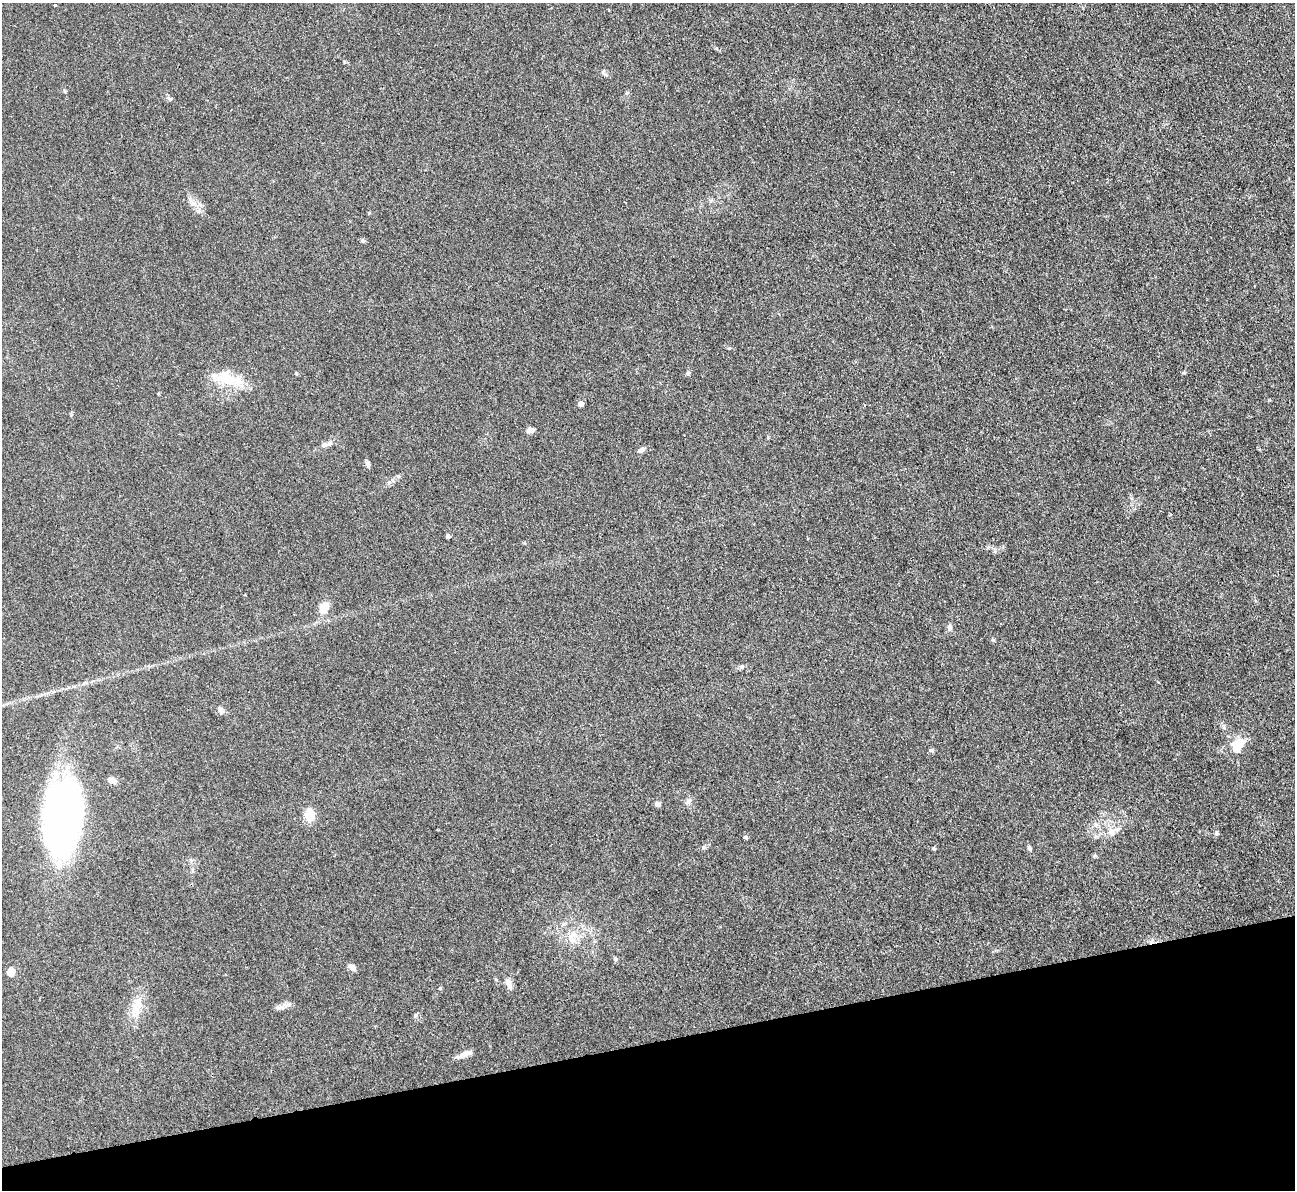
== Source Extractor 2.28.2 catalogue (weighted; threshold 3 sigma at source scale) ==
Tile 14 of 4 x 4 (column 2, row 4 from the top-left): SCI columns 1295-2587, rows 266-1453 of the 5174 x 5158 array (HDU 1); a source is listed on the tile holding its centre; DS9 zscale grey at full resolution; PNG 1297 x 1192 px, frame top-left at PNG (2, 3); no overlay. Shown black and unused: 12% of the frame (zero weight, under 3 of 4 exposures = <1% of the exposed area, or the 3 px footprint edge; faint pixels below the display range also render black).
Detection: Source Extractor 2.28.2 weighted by HDU 2 'WHT'; one run over the whole footprint, this tile lists its part. Background 0.0504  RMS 0.0051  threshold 0.0229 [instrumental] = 3 sigma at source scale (4.5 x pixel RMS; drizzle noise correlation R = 1.50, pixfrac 1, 0.05/0.05 arcsec/px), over >= 5 px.
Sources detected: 43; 1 inside a brighter object's white glare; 1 cosmic-ray / hot-pixel residue — not listed; the other 41 listed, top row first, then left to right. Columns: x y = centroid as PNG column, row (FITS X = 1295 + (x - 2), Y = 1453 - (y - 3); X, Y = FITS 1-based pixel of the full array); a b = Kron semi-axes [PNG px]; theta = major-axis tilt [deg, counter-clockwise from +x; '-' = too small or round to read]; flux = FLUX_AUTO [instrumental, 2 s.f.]
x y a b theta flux
55 5 3 3 - 0.63
603 72 7 4 57 0.76
64 91 6 3 -87 0.56
363 241 6 5 - 0.88
729 348 5 4 - 0.54
688 373 6 4 87 0.91
1184 373 5 4 - 0.58
296 374 5 4 - 0.56
226 378 34 19 -21 17
581 404 4 4 - 4.3
529 430 8 6 8 2.3
325 445 12 6 21 2.3
642 450 10 5 28 1.6
368 464 9 5 -71 1.4
448 536 4 4 - 2
324 608 14 10 68 5.9
950 627 11 4 85 1.2
742 667 6 5 - 1
220 710 11 6 -60 1.7
1239 743 14 12 20 6.9
931 750 7 5 -37 0.82
112 780 12 7 -20 2.3
688 801 7 6 - 1.4
657 804 6 5 - 1.9
310 814 13 9 -88 8.2
63 817 74 32 81 210
1112 832 11 9 -90 3.4
1217 833 5 5 - 0.87
745 837 5 4 - 0.88
933 848 5 3 - 0.56
1029 848 7 5 -65 1.1
191 860 6 6 - 1
572 935 19 9 42 6.1
615 959 6 5 - 0.87
352 967 9 6 -33 2.4
11 972 5 5 - 16
509 984 15 7 -70 2.9
280 1008 13 4 -3 1.7
135 1010 24 12 83 8.3
415 1015 7 4 38 0.82
465 1054 19 6 18 3.6
Isophote crosses this tile's border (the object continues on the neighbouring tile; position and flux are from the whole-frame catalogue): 1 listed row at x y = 63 817
Unlisted compact peaks at least as high as the median listed source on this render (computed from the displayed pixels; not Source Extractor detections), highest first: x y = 993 640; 995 551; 193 203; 170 99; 1269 400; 440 988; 703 847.